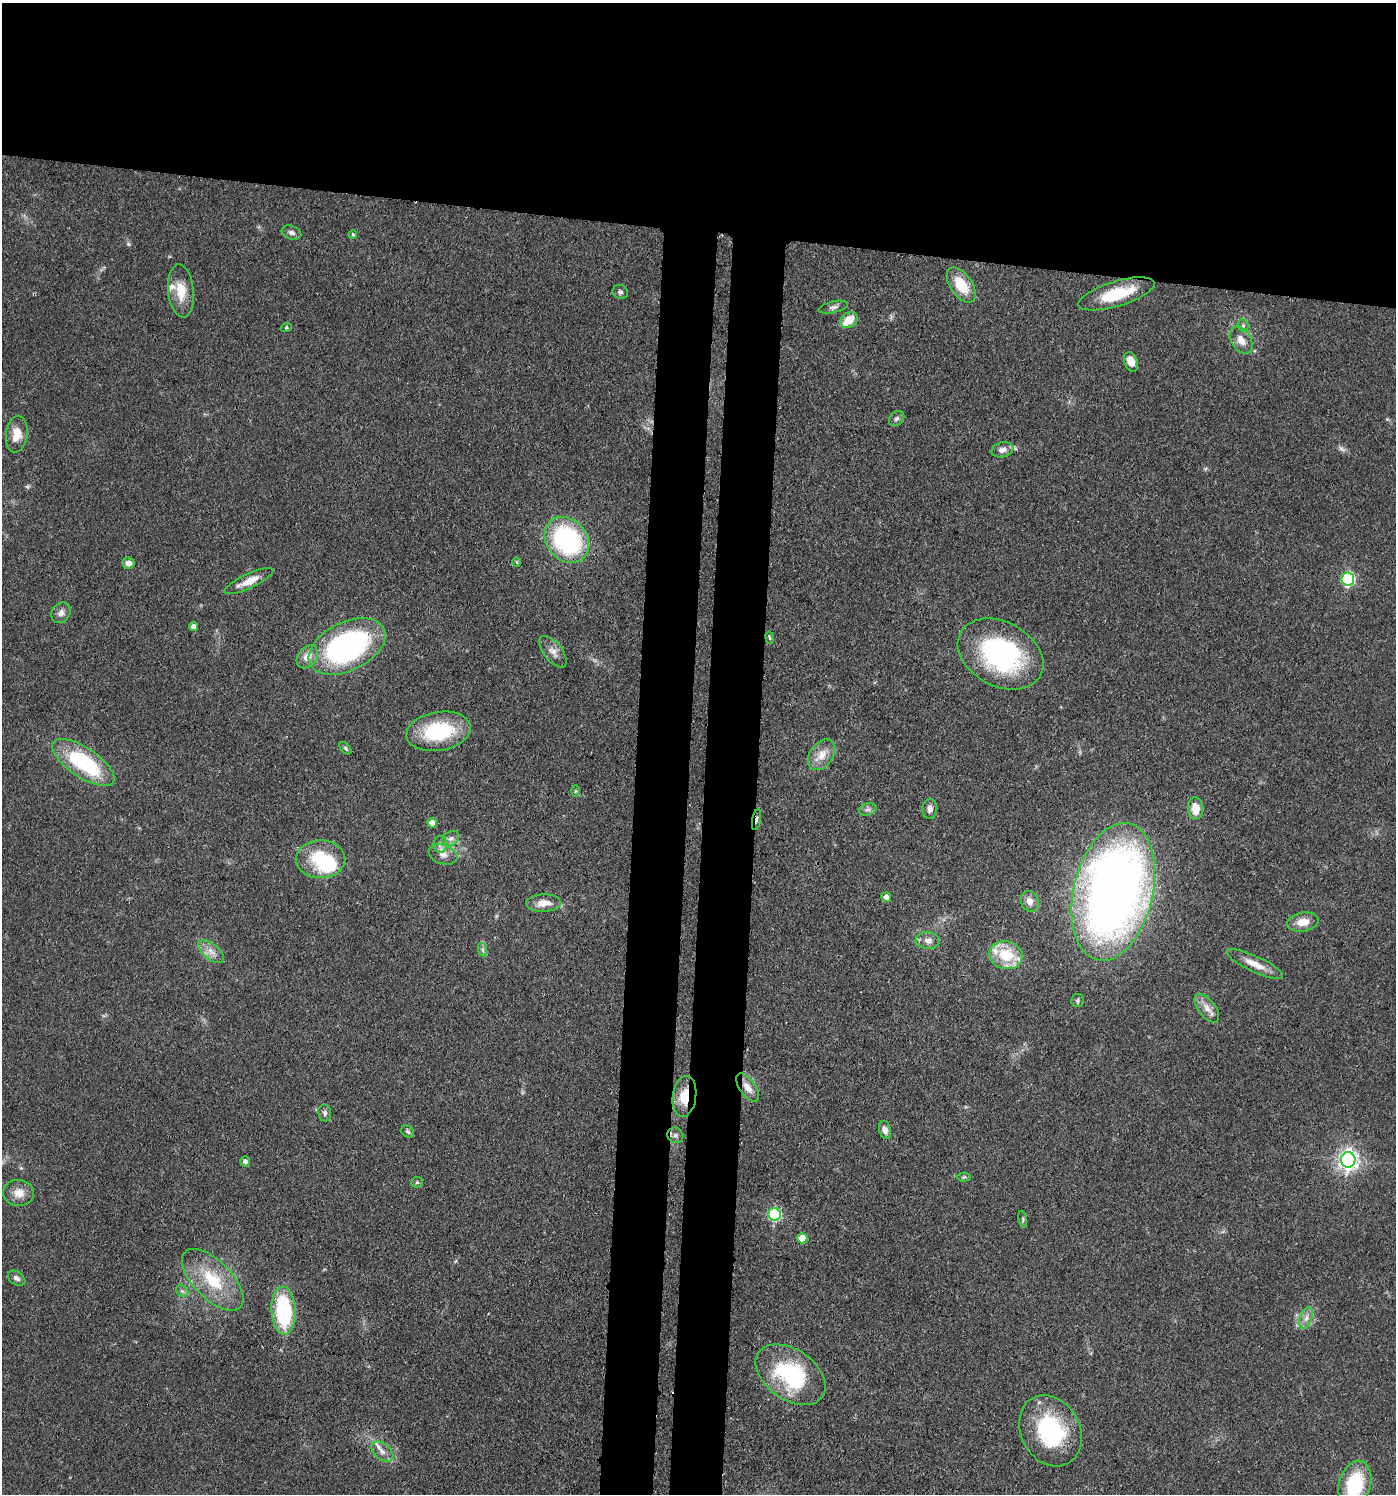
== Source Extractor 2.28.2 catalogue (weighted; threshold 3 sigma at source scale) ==
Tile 2 of 3 x 3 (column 2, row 1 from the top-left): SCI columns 1679-3072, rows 3060-4551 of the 4642 x 4621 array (HDU 1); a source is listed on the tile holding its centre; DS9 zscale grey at full resolution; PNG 1398 x 1496 px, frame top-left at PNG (2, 3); each listed source drawn as its Kron ellipse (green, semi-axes under 4 px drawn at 4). Shown black and unused: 22% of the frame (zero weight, under 3 of 4 exposures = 9% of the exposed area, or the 3 px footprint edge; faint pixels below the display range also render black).
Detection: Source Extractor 2.28.2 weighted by HDU 2 'WHT'; one run over the whole footprint, this tile lists its part. Background 0.126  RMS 0.0054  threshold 0.0244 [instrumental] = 3 sigma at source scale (4.5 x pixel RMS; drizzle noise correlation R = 1.50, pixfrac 1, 0.05/0.05 arcsec/px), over >= 5 px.
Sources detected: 81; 1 too faint to see at this stretch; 1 inside a brighter object's white glare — neither listed nor drawn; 3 inside a brighter listed object's ellipse — not listed separately; the other 76 listed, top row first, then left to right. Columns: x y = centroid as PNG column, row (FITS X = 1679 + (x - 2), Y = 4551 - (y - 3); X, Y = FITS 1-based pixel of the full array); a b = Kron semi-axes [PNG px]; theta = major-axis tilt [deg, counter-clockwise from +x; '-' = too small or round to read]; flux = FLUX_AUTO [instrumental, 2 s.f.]
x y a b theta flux
291 232 10 6 -19 1.8
353 234 4 3 - 0.63
961 285 20 11 -55 15
181 291 26 13 -84 11
620 292 8 7 - 1.4
1117 294 39 12 17 23
833 307 15 5 13 2
849 320 9 7 38 8.2
1243 326 6 5 - 1.1
286 328 5 3 - 0.57
1241 340 15 9 -58 5.3
1131 362 10 6 -68 5.9
897 419 8 6 43 1.6
17 434 18 11 83 8.3
1002 450 11 7 14 3.6
567 540 25 20 -50 83
516 562 5 3 - 0.6
128 563 6 5 - 3.3
1348 579 7 6 - 75
249 581 27 7 25 7.3
61 613 11 9 55 2.9
193 627 4 4 - 3.1
769 638 6 3 -80 0.59
347 646 41 24 26 120
553 652 19 9 -52 4.4
1001 654 45 32 -28 88
307 657 13 9 52 5.7
438 731 32 19 10 40
345 748 7 4 -50 0.96
822 755 17 11 54 7.2
83 762 36 14 -34 50
575 791 6 4 89 0.77
1196 808 11 7 -86 8.3
868 809 9 6 17 1.7
930 809 10 7 85 3
757 820 11 3 79 1.4
432 823 5 4 - 6.3
451 838 9 7 35 2.3
440 844 8 6 87 2.1
443 855 15 9 -20 4.1
320 859 25 19 0 27
1113 892 70 39 77 520
886 897 5 4 - 3
1030 901 10 8 -65 3.9
544 903 17 8 3 6.1
1303 922 16 9 9 7.3
928 940 12 8 -4 3.5
483 950 7 4 -71 1.3
211 952 15 8 -40 4.4
1006 955 17 14 -12 20
1255 964 31 8 -25 7.5
1078 1000 6 6 - 1.2
1207 1008 17 8 -53 5
748 1087 16 8 -55 5.6
684 1096 20 11 82 12
325 1113 8 6 -82 1.5
885 1130 9 6 -75 2.6
408 1131 7 5 -37 1.1
675 1135 8 7 - 1.8
1348 1160 7 7 - 300
245 1162 5 5 - 1.8
964 1177 6 4 3 0.92
417 1182 6 5 - 0.84
19 1193 15 13 -5 6.6
775 1214 6 6 - 62
1023 1219 8 3 -78 0.9
802 1238 5 5 - 10
17 1278 9 6 -34 2
213 1280 39 19 -45 27
182 1291 7 5 -42 1.3
284 1311 24 12 -87 52
1306 1318 11 6 71 3
791 1375 39 25 -35 56
1050 1431 37 29 -62 55
382 1452 13 8 -41 3.7
1355 1485 24 16 74 35
Overlapping masked pixels (flux is a lower limit): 2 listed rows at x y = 757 820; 684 1096
Isophote crosses this tile's border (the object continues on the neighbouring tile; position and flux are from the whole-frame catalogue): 1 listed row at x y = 1355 1485